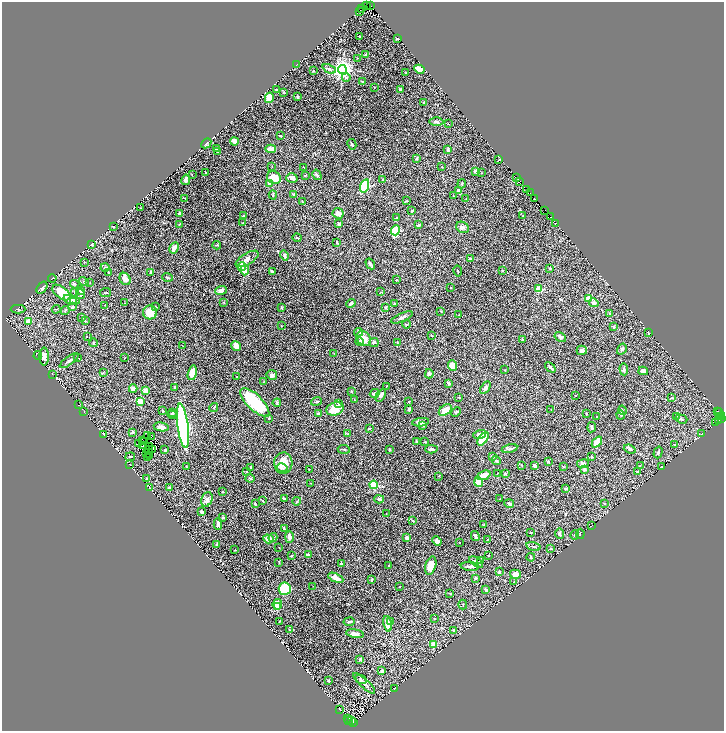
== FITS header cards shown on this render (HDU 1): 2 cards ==
NAXIS1  =                 1444
NAXIS2  =                 1458

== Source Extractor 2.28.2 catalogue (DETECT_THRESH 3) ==
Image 1444 x 1458 px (HDU 1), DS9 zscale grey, zoomed out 1/2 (1 PNG px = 2 x 2 image px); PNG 726 x 733 px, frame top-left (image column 1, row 1458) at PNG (2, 2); each listed source drawn as its Kron ellipse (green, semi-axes under 4 px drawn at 4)
Background 0.13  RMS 0.0085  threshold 0.0255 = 3 sigma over >= 5 px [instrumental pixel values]
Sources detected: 425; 56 cannot appear on this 1/2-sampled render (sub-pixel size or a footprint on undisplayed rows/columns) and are neither listed nor drawn; the other 369 listed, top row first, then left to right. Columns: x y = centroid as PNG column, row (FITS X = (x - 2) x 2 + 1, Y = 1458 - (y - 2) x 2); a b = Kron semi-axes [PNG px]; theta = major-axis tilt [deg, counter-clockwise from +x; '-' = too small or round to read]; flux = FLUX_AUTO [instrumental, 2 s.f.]
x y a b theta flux
366 6 3 2 - 74
371 6 3 1 - 250
361 9 2 1 - 54
359 12 3 1 - 51
360 36 2 1 - 0.93
397 38 3 2 - 1.7
366 54 3 2 - 2.1
357 58 3 2 - 0.65
297 64 2 1 - 0.47
329 69 7 4 -25 3.3
342 69 4 4 - 1200
419 69 5 3 - 15
314 71 3 2 - 1.4
406 73 3 3 - 1.6
346 77 4 4 - 2.6
362 81 3 2 - 1.5
374 88 2 2 - 0.49
277 90 4 2 - 1.5
400 90 3 3 - 2.9
284 92 2 2 - 5.2
298 97 2 2 - 3.6
269 98 5 4 - 15
424 102 3 2 - 1.7
436 122 7 4 -1 3.4
448 124 2 2 - 0.59
281 136 4 2 - 1.2
234 142 4 3 - 9.2
206 143 5 2 - 1.6
352 144 5 3 - 1.6
217 148 3 3 - 2.4
271 149 5 4 - 8.6
448 150 4 4 - 3.2
217 151 3 2 - 1.1
416 159 4 3 - 1.5
498 160 3 2 - 0.97
272 166 2 2 - 0.55
303 167 2 2 - 0.88
442 167 2 2 - 1
476 171 4 3 - 4.4
205 172 2 2 - 1.9
482 173 2 2 - 0.51
192 175 2 2 - 0.7
317 175 5 3 - 2.5
305 176 3 2 - 1
274 178 7 6 - 23
292 178 6 4 -16 7.2
516 178 3 1 - 90
186 180 5 3 - 5.2
383 180 4 2 - 1.2
520 181 2 1 - 4.5
270 184 4 3 - 7.1
462 184 4 3 - 1.4
365 186 7 4 74 88
459 190 3 3 - 7
527 190 2 1 - 180
530 193 2 1 - 2.2
273 195 4 3 - 1.6
294 195 3 3 - 5
453 196 2 2 - 0.7
184 198 3 2 - 0.83
534 198 2 1 - 4.2
466 199 3 2 - 0.74
302 201 3 2 - 1
406 201 4 2 - 1.1
141 208 2 1 - 0.44
412 211 2 2 - 2.8
545 211 2 1 - 82
180 213 3 2 - 4.7
338 213 5 5 - 6.6
243 216 3 3 - 1.2
523 216 2 1 - 0.71
550 217 2 1 - 17
397 218 4 3 - 1.6
243 223 2 2 - 1.1
556 223 3 1 - 10
179 224 3 2 - 1.2
339 224 4 3 - 2.4
419 225 3 3 - 2.7
113 227 4 3 - 0.88
462 227 7 5 -30 5.2
396 230 5 3 - 89
297 238 4 3 - 1.9
337 242 3 2 - 1.4
91 244 3 3 - 4
217 245 4 2 - 1.1
174 248 6 3 61 10
284 256 5 2 - 3
470 258 3 3 - 2.2
247 259 13 5 31 8.9
84 262 3 2 - 0.56
370 264 6 3 -59 3.7
105 267 4 4 - 2.8
242 267 4 4 - 39
550 268 3 3 - 1.7
245 270 5 4 - 10
502 270 3 2 - 0.68
458 271 5 2 - 1
109 272 3 2 - 1
151 272 3 2 - 2.4
272 272 3 2 - 2.3
167 277 5 3 - 1.9
52 278 4 1 - 0.8
125 279 6 5 - 10
396 280 2 2 - 2.8
84 282 5 4 - 2.3
90 283 3 2 - 0.59
75 284 4 3 - 1.8
42 288 7 4 54 3.4
451 288 2 2 - 0.86
539 289 3 2 - 47
80 290 4 3 - 2.5
221 290 6 3 21 6.3
61 292 10 5 -37 28
75 292 3 3 - 1.8
381 292 3 2 - 0.78
106 293 5 2 - 1.5
80 294 5 3 - 2.8
589 299 2 2 - 37
72 300 8 4 -14 9.3
73 301 4 3 - 4
224 302 3 3 - 1
124 303 2 2 - 0.53
351 303 5 2 - 2.8
394 303 3 2 - 1.4
594 303 5 4 - 3.9
105 305 2 1 - 0.51
72 307 4 3 - 3.2
155 307 4 2 - 1.4
281 307 3 2 - 1.2
386 307 3 3 - 1.1
18 309 7 2 0 1.1
56 309 4 2 - 1.2
65 310 4 3 - 1.9
441 311 2 2 - 0.62
150 312 7 7 - 26
610 313 4 3 - 1.8
459 315 3 2 - 0.82
402 317 11 3 24 5.4
82 318 3 2 - 0.84
28 321 3 3 - 9.3
86 321 3 2 - 0.75
406 324 4 3 - 2
281 325 3 2 - 0.53
613 327 4 3 - 1.3
358 332 4 4 - 3.4
648 333 2 1 - 0.3
87 336 2 1 - 0.52
432 336 3 2 - 0.92
560 337 6 3 -31 3.3
364 339 8 6 -46 15
522 340 3 2 - 1
360 342 4 3 - 2.1
374 342 4 4 - 2.3
397 342 3 3 - 1.2
93 343 4 3 - 2
182 345 2 1 - 0.45
236 346 5 4 - 8.4
622 349 6 4 58 3.7
582 350 5 4 - 6.1
334 353 2 1 - 0.42
38 356 4 3 - 1.1
44 356 9 5 -90 8.4
78 357 4 2 - 0.88
125 358 2 1 - 0.4
69 361 11 3 36 3.6
453 366 5 4 - 19
550 367 6 2 -44 3.7
624 369 6 2 -87 2.6
505 370 2 2 - 0.7
643 371 5 3 - 7.9
103 373 3 2 - 0.9
192 373 7 4 76 16
53 374 4 2 - 0.67
429 374 5 4 - 3.1
272 375 5 4 - 3.9
236 377 3 2 - 0.79
264 381 3 2 - 0.9
449 383 3 3 - 4.3
387 386 3 2 - 0.71
175 387 3 2 - 2.4
485 388 7 4 54 4.7
133 389 4 3 - 9.4
146 390 4 3 - 12
351 391 3 2 - 1.3
375 393 5 4 - 4.2
381 395 7 3 56 5.9
575 396 2 2 - 2.2
459 397 2 2 - 1.4
672 398 2 2 - 0.76
354 400 2 1 - 0.42
140 401 2 2 - 35
316 401 5 2 - 1.5
255 402 19 7 -44 84
409 402 2 2 - 1.9
277 403 4 3 - 1.3
339 403 4 3 - 1.9
78 405 2 1 - 0.5
214 408 5 2 - 1.3
335 409 9 6 20 26
409 409 4 3 - 2.3
445 410 7 4 34 18
551 410 2 1 - 0.39
622 410 4 2 - 1.3
84 411 3 1 - 0.43
162 411 3 2 - 0.9
717 411 2 1 - 100
456 412 5 4 - 2
172 413 3 3 - 1.6
719 413 5 2 - 37
318 414 4 3 - 2.5
586 414 4 2 - 1.1
172 415 5 3 - 2.2
621 415 4 3 - 1.4
676 416 3 2 - 1
722 416 2 2 - 220
596 417 2 2 - 0.68
719 417 4 2 - 89
269 418 2 2 - 3.2
721 418 2 1 - 190
681 419 6 3 -18 2.6
718 420 3 1 - 15
421 422 8 3 7 5.8
716 423 4 2 - 13
422 425 2 2 - 15
183 426 22 5 -82 360
161 427 7 4 -10 7.2
592 427 5 2 - 2.5
369 429 3 2 - 1.9
132 432 2 2 - 5.1
104 434 3 2 - 1.1
347 434 2 2 - 0.49
702 434 4 2 - 0.79
480 435 6 3 15 9.7
148 436 3 2 - 1.6
151 437 2 1 - 1.4
483 439 7 4 54 53
142 440 2 1 - 7
144 441 2 1 - 3.1
417 442 3 2 - 2.2
425 442 2 2 - 0.58
597 442 6 4 48 22
138 443 2 1 - 12
674 444 2 2 - 0.63
143 446 2 1 - 0.7
149 447 3 1 - 4.1
509 448 8 3 13 4.6
344 449 6 2 -4 1.6
390 449 3 2 - 1.4
431 449 6 3 -2 3.6
630 449 6 4 -21 2.9
149 450 2 1 - 0.15
152 450 3 1 - 1.8
165 450 3 2 - 2.3
658 452 6 2 74 2.8
146 454 2 1 - 0.88
150 456 2 1 - 0.92
130 457 5 2 - 2
148 457 4 2 - 0.17
493 457 4 3 - 1.7
591 457 2 2 - 2.5
496 461 5 3 - 2.8
548 462 3 2 - 1.9
283 463 10 9 - 22
129 464 2 1 - 0.51
583 464 6 3 7 3.2
522 465 2 2 - 0.58
534 465 4 3 - 3.2
640 466 3 2 - 0.87
186 467 4 2 - 1.4
251 467 2 2 - 4
564 467 4 2 - 0.88
662 467 3 1 - 0.54
282 468 5 4 - 3.7
309 469 2 1 - 0.5
584 469 2 2 - 14
247 471 3 2 - 1
637 472 3 3 - 2
497 473 3 2 - 0.5
505 474 3 2 - 1.9
484 475 7 3 21 23
439 476 3 2 - 0.67
146 478 3 3 - 1.1
250 478 4 3 - 1.3
479 482 5 4 - 24
310 483 2 1 - 0.5
374 485 4 4 - 37
169 487 3 2 - 1.5
150 488 2 1 - 0.45
566 489 2 2 - 3.5
223 492 3 2 - 1
284 498 3 2 - 1.8
207 499 7 5 68 6.1
379 499 5 4 - 3.5
500 499 2 1 - 0.59
263 501 3 2 - 0.8
297 501 4 3 - 1.9
604 503 3 2 - 0.81
255 504 4 2 - 2.9
509 504 5 2 - 3.6
202 512 4 3 - 3.5
386 513 2 1 - 0.39
223 518 4 2 - 1.5
413 521 2 2 - 3.8
218 524 5 2 - 13
484 525 3 2 - 1.1
591 526 3 1 - 0.61
284 528 3 2 - 0.79
531 532 2 2 - 0.84
560 533 5 2 - 2.4
580 534 5 3 - 1.3
575 535 5 3 - 2.1
475 536 5 3 - 3.6
289 537 6 3 90 6.6
273 538 4 3 - 1.9
407 538 3 3 - 6.7
268 539 5 4 - 13
487 540 2 1 - 0.62
437 541 5 3 - 6
460 543 2 1 - 0.6
217 544 3 2 - 1.2
533 546 7 2 -15 2
279 547 2 1 - 0.51
551 548 3 2 - 1
235 550 3 2 - 0.75
308 555 4 3 - 4.5
292 556 2 2 - 0.98
488 556 2 2 - 0.72
531 557 4 3 - 2.1
480 560 3 3 - 1.1
279 562 3 2 - 0.8
476 562 8 3 -33 6.3
341 563 2 2 - 1.5
389 566 2 2 - 0.78
431 566 9 5 73 20
470 566 9 3 -4 5.3
499 572 4 3 - 2.2
515 574 5 4 - 10
336 578 8 4 -26 11
475 578 2 2 - 9.5
372 579 4 2 - 0.72
514 582 2 2 - 0.79
313 586 2 1 - 0.51
399 587 2 2 - 0.78
285 589 6 6 - 73
486 590 4 3 - 2.9
449 593 3 2 - 0.72
277 604 5 5 - 18
463 604 5 2 - 0.87
277 607 3 3 - 4
434 618 2 2 - 1.1
279 621 3 2 - 0.54
349 622 5 2 - 2.7
391 622 3 2 - 1.7
387 624 8 4 -76 21
289 630 3 1 - 0.48
453 630 3 2 - 0.89
355 634 9 4 -10 5.5
434 644 2 2 - 31
360 659 3 3 - 2.9
382 671 3 2 - 5.1
361 679 6 4 -32 3
328 680 3 2 - 0.86
364 683 14 3 -43 6.9
394 688 2 1 - 0.43
340 710 3 1 - 0.83
347 718 2 2 - 22
349 720 2 2 - 98
351 721 2 1 - 39
353 722 3 2 - 65
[56 sub-pixel or undisplayed-footprint detections neither listed nor drawn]